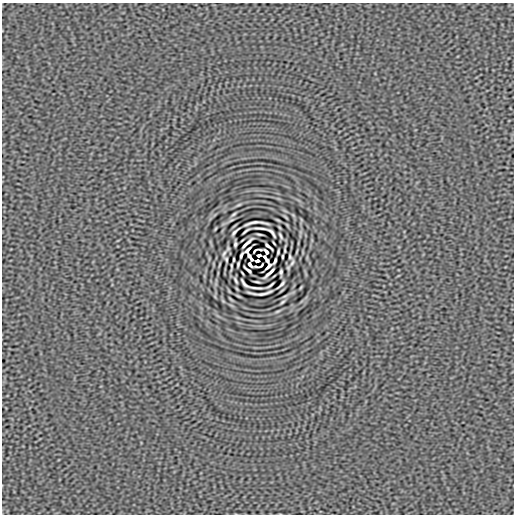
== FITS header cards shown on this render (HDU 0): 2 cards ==
NAXIS1  =                  512
NAXIS2  =                  512

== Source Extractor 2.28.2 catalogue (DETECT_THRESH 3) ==
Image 512 x 512 px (HDU 0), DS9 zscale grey, 1 PNG px = 1 image px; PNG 516 x 516 px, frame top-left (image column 1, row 512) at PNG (2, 3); no overlay
Background 5.21e-08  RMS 7.7e-06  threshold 2.32e-05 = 3 sigma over >= 5 px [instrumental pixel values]
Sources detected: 47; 2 with non-positive FLUX_AUTO (blend fragments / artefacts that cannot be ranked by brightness) are not listed; the other 45 listed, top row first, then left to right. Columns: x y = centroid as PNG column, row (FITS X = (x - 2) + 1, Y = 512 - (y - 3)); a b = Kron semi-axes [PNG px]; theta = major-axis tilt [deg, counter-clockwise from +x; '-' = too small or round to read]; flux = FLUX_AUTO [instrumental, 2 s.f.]
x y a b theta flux
239 205 7 3 21 6.5e-04
234 214 6 3 36 7.3e-04
256 223 24 4 2 4.7e-04
261 228 13 2 -4 1.6e-03
246 231 7 2 37 9.3e-04
235 232 9 2 46 1.1e-03
272 233 10 3 -50 9.7e-04
259 234 5 2 - 6.9e-04
280 236 6 2 -64 7.9e-04
247 243 13 2 43 1.8e-03
274 243 3 2 - 4.2e-04
235 244 5 3 - 9.4e-04
268 246 9 2 -40 1.3e-03
248 250 7 3 46 9.7e-04
285 250 6 2 85 6.5e-04
266 252 5 3 - 1.2e-03
278 252 5 2 - 6.2e-04
224 253 11 4 66 1.2e-03
241 255 6 2 68 1.0e-03
259 255 4 3 - 9.1e-04
250 257 9 3 -57 1.0e-04
282 257 4 2 - 6.0e-04
290 257 4 2 - 6.9e-04
226 259 4 2 - 6.9e-04
234 259 4 2 - 6.0e-04
266 259 8 3 -55 1.3e-04
257 261 4 3 - 9.1e-04
275 261 6 2 68 1.0e-03
292 263 11 4 66 1.3e-03
238 264 5 2 - 6.2e-04
250 264 5 3 - 1.2e-03
231 266 6 2 85 6.5e-04
268 266 7 3 47 7.2e-04
248 270 9 2 -40 1.3e-03
281 272 5 3 - 9.4e-04
269 273 13 2 43 1.8e-03
236 280 6 2 -64 7.9e-04
257 282 5 2 - 6.9e-04
244 283 10 3 -51 1.1e-03
281 284 9 2 46 1.1e-03
270 285 7 2 37 9.3e-04
255 288 13 2 -5 1.6e-03
260 293 24 4 2 5.1e-04
282 302 6 3 36 7.4e-04
277 311 7 3 21 6.6e-04
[2 non-positive-flux detections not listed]